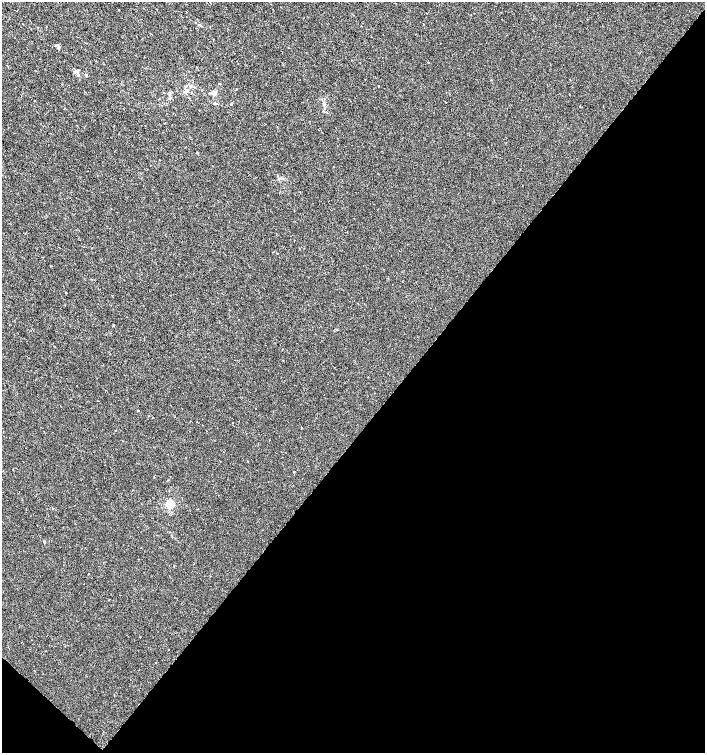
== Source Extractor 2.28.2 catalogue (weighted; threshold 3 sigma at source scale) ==
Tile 15 of 4 x 4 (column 3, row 4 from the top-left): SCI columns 3047-4452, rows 1-1501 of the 6028 x 6010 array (HDU 1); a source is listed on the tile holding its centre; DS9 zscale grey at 2 x 2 block average (1 PNG px = mean of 2 x 2 image px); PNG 707 x 755 px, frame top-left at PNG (2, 2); no overlay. Shown black and unused: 44% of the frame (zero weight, under 2 of 3 exposures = <1% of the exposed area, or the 3 px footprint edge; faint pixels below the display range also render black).
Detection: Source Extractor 2.28.2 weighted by HDU 2 'WHT'; one run over the whole footprint, this tile lists its part. Background 2.31e-04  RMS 0.0021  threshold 0.00961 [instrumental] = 3 sigma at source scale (4.5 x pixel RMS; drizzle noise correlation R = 1.50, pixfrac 1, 0.0396/0.0396 arcsec/px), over >= 5 px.
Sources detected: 26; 1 inside a brighter listed object's ellipse — not listed separately; the other 25 listed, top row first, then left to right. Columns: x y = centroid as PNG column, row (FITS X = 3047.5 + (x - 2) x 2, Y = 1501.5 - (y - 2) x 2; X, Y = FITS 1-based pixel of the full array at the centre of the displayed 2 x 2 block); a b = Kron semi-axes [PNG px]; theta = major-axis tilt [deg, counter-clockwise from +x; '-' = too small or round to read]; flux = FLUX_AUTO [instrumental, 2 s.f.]
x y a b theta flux
587 19 2 2 - 0.17
200 25 3 2 - 0.49
361 26 2 2 - 0.57
371 36 2 2 - 0.26
58 46 5 3 - 0.64
236 61 2 2 - 0.39
76 71 4 3 - 0.69
78 75 3 2 - 0.46
378 86 2 2 - 0.31
187 91 6 4 16 1.2
169 93 3 3 - 0.52
215 93 8 3 64 1.1
215 103 3 3 - 0.49
324 104 5 3 - 0.8
281 178 4 2 - 0.48
277 253 2 2 - 0.25
66 292 2 2 - 1.6
113 325 3 2 - 0.32
137 411 3 2 - 0.39
197 422 2 2 - 0.5
170 503 3 3 - 27
44 541 2 2 - 0.81
174 566 2 2 - 0.23
89 574 2 2 - 0.21
168 649 2 2 - 0.26
Diffuse or blended objects may show on this block-average render without a row.